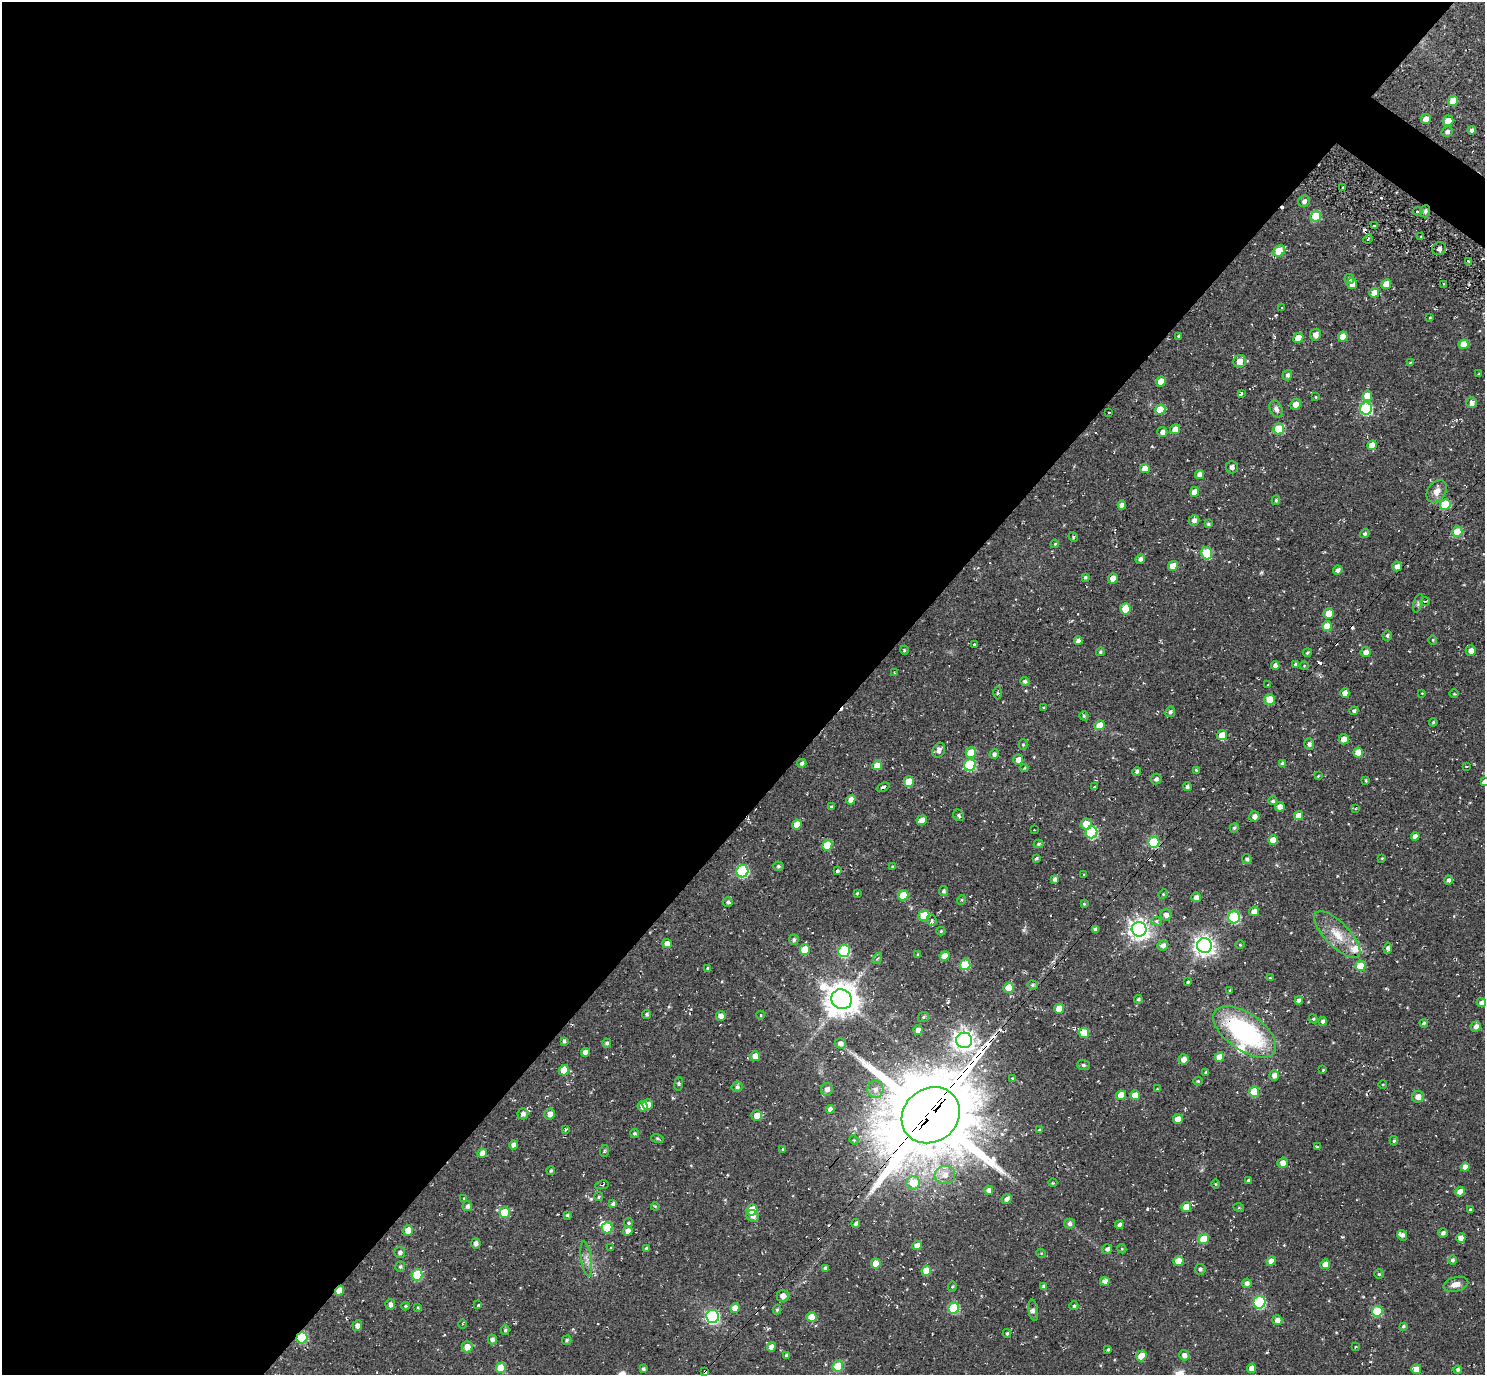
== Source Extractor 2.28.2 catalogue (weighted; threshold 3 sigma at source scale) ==
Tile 5 of 4 x 4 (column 1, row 2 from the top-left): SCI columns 40-1522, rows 2944-4316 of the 5972 x 5985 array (HDU 1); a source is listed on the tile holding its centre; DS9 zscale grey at full resolution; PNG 1487 x 1377 px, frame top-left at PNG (2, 2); each listed source drawn as its Kron ellipse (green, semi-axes under 4 px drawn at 4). Shown black and unused: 58% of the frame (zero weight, under 2 of 3 exposures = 3% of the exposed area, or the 3 px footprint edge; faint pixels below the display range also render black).
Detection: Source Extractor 2.28.2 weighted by HDU 2 'WHT'; one run over the whole footprint, this tile lists its part. Background 0.0561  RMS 0.013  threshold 0.057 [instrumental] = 3 sigma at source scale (4.5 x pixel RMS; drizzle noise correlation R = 1.50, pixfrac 1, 0.05/0.05 arcsec/px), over >= 5 px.
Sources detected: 366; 1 inside a brighter object's white glare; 15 cosmic-ray / hot-pixel residue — neither listed nor drawn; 3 inside a brighter listed object's ellipse — not listed separately; the other 347 listed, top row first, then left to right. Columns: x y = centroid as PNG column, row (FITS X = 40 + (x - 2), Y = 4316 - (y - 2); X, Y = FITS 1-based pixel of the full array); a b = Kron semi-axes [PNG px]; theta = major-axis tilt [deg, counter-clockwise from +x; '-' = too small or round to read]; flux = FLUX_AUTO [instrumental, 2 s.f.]
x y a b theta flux
1453 101 5 5 - 19
1426 119 5 5 - 7
1448 121 5 5 - 15
1472 130 4 4 - 4
1447 132 5 5 - 4.3
1343 188 3 3 - 1.7
1304 201 6 5 - 4.3
1418 211 4 2 - 1.5
1425 211 6 5 - 3.4
1316 216 5 5 - 47
1374 226 3 2 - 1.4
1421 237 3 2 - 1.4
1368 239 5 3 - 1.1
1439 249 7 6 - 6.1
1279 251 6 5 - 25
1468 261 4 3 - 1.5
1349 279 5 5 - 3.1
1352 284 5 5 - 9
1386 284 5 4 - 17
1444 284 4 3 - 3.4
1374 293 5 4 - 14
1282 307 3 2 - 1.2
1430 318 4 2 - 0.91
1315 335 6 5 - 7.2
1179 336 4 4 - 1.9
1343 337 5 4 - 16
1298 338 5 5 - 21
1464 344 5 5 - 21
1240 361 6 6 - 9.6
1410 363 4 3 - 1.1
1479 374 4 3 - 1.3
1287 375 5 4 - 3.5
1161 381 5 4 - 16
1241 393 4 3 - 9.7
1367 396 5 5 - 18
1315 397 4 3 - 0.97
1471 403 5 5 - 5.7
1296 404 6 5 - 8.8
1276 409 9 6 -65 5.1
1366 409 6 6 - 110
1160 410 5 5 - 34
1109 412 3 2 - 0.71
1175 429 5 4 - 14
1279 429 5 5 - 47
1162 432 5 5 - 5.2
1372 445 5 4 - 16
1232 467 6 6 - 3.6
1145 468 5 4 - 13
1199 474 5 4 - 6.7
1437 491 12 9 55 10
1194 492 5 4 - 11
1276 500 5 4 - 2
1122 505 4 4 - 5.4
1445 505 5 5 - 50
1194 520 5 5 - 5.2
1208 524 4 3 - 1.9
1457 532 5 5 - 33
1365 534 5 4 - 2.4
1073 537 5 4 - 1.7
1055 544 4 3 - 1.2
1207 553 6 5 - 48
1140 559 5 4 - 4.6
1173 566 5 4 - 15
1397 566 5 4 - 5.3
1338 570 5 4 - 4.5
1085 577 4 4 - 1.9
1113 578 5 4 - 9.3
1425 601 5 3 - 1.3
1418 603 9 4 73 2.5
1125 609 5 5 - 20
1329 613 5 5 - 12
1327 626 5 5 - 22
1387 635 5 5 - 2.6
1078 640 4 4 - 5.1
1433 640 4 4 - 1.3
974 644 3 2 - 0.98
904 650 4 3 - 1.3
1471 651 5 5 - 8.3
1100 652 4 4 - 1.9
1366 652 5 5 - 7.5
1307 653 4 4 - 2.1
1295 664 4 4 - 2
1275 665 4 4 - 4.9
1304 666 4 3 - 0.89
894 672 2 2 - 1.1
1025 681 4 4 - 2.6
1268 685 2 2 - 0.98
998 693 6 4 89 1.9
1345 693 5 4 - 9.7
1422 693 3 3 - 0.77
1454 694 5 3 - 1.2
1269 699 5 5 - 21
1043 708 3 3 - 1.1
1354 711 4 4 - 3.1
1170 712 5 5 - 3.3
1084 716 4 4 - 1.6
1433 722 4 3 - 1.3
1099 725 5 5 - 17
1222 735 5 5 - 15
1344 739 5 5 - 7.6
1309 744 5 5 - 3.6
1023 745 5 4 - 1.5
939 750 8 6 60 5.9
971 753 5 5 - 24
1358 753 5 5 - 20
994 754 5 4 - 3.1
1018 760 5 5 - 8.1
802 763 4 4 - 3.8
1282 764 4 4 - 3.9
877 765 5 4 - 14
970 765 6 5 - 89
1466 766 3 2 - 1.3
1024 768 4 4 - 1.2
1196 770 3 3 - 1.2
1137 771 4 4 - 3.1
1318 776 3 2 - 0.92
1156 779 5 5 - 3.8
1366 780 3 3 - 1.4
909 782 5 5 - 19
1484 782 4 3 - 4
883 787 7 3 23 2.8
1095 787 3 2 - 1.2
1187 787 4 4 - 2.6
851 800 4 4 - 11
1273 801 4 4 - 2.3
831 807 4 3 - 2.1
1280 807 5 4 - 8.2
1355 809 3 3 - 1.3
959 815 6 5 - 2.6
1299 815 5 4 - 12
1254 816 5 5 - 6.1
922 820 5 4 - 9.3
1086 824 5 5 - 14
797 825 5 4 - 16
1234 828 5 4 - 1.9
1034 830 2 2 - 0.82
1092 832 6 6 - 100
1415 836 4 4 - 9
1273 840 5 4 - 11
1154 842 5 5 - 91
1039 844 5 4 - 1.9
827 845 5 5 - 28
1036 858 4 3 - 1.8
1382 858 3 3 - 1.1
1247 859 5 4 - 3
778 866 5 4 - 2.1
892 867 4 3 - 1.2
742 871 6 6 - 110
837 871 3 3 - 1.9
1084 874 3 2 - 1.2
1055 879 4 4 - 3.9
1448 880 4 4 - 3.8
943 891 5 4 - 2.7
857 893 4 3 - 1.2
1163 894 5 4 - 1.4
903 895 5 5 - 37
1196 897 5 4 - 5.5
961 900 5 3 - 1.2
728 902 5 4 - 3.2
1084 904 4 3 - 1.3
1254 911 5 4 - 7.9
1166 915 6 5 - 5.5
924 916 5 5 - 26
1234 917 6 6 - 110
932 920 6 4 -71 3
1156 921 5 4 - 1.8
1095 929 4 4 - 3.3
1139 929 7 7 - 740
941 931 4 4 - 1.8
1337 934 30 12 -45 27
794 940 5 5 - 2.8
667 944 5 4 - 8.9
1163 945 5 5 - 5.3
1240 945 4 3 - 0.96
1204 946 7 7 - 730
1388 948 5 4 - 3
805 950 5 5 - 24
844 951 6 6 - 100
918 955 4 3 - 1.8
945 956 5 4 - 14
877 959 6 3 57 1.5
965 965 5 5 - 51
1360 966 5 5 - 30
708 968 4 3 - 1.8
1270 978 4 2 - 1
1188 982 3 3 - 1.7
1032 985 5 4 - 2.1
1009 988 5 5 - 27
1230 990 4 3 - 1.2
842 999 10 9 - 2500
1138 999 4 4 - 2.4
1299 1000 4 4 - 4.8
1481 1003 5 4 - 5.1
1059 1009 5 5 - 20
647 1014 4 4 - 2.5
761 1015 4 3 - 0.91
721 1016 5 4 - 7.4
923 1017 6 4 24 1.8
1313 1019 5 4 - 1.6
1323 1021 4 4 - 3.6
1424 1023 4 3 - 2.5
1476 1026 5 5 - 6.1
918 1030 5 4 - 4.9
1245 1032 36 18 -35 180
1084 1033 5 5 - 24
964 1040 8 8 - 820
564 1041 4 3 - 2.3
607 1043 4 4 - 2.7
840 1043 5 5 - 4.9
585 1052 4 4 - 7.6
755 1056 5 5 - 12
1219 1057 5 5 - 14
1184 1059 5 5 - 7.2
1083 1065 6 5 - 2.7
564 1070 5 5 - 21
1323 1070 3 2 - 1
1206 1072 4 3 - 2
1274 1075 5 5 - 6.4
1013 1079 3 3 - 9.8
1198 1081 5 4 - 1.4
679 1084 7 3 83 1.6
1383 1084 4 3 - 1
737 1087 5 5 - 3.4
827 1089 6 6 - 6.2
875 1089 8 8 - 6.8
1157 1089 4 3 - 0.86
1254 1092 5 5 - 34
1121 1095 5 4 - 16
1135 1095 5 5 - 19
1418 1097 6 5 - 8.2
647 1105 5 5 - 9.7
642 1106 5 5 - 8.3
830 1109 4 4 - 6.6
523 1114 5 5 - 4.8
550 1114 5 5 - 7.3
757 1115 5 5 - 12
931 1115 30 26 37 19000
1178 1119 5 5 - 8.5
566 1129 3 3 - 2.4
1039 1130 4 3 - 1.4
634 1133 4 4 - 1.8
657 1138 6 4 -17 1.8
854 1140 5 4 - 1.5
1394 1141 5 4 - 2
513 1145 4 4 - 6.1
1318 1147 3 3 - 12
783 1149 3 3 - 1.2
604 1151 6 4 85 1.5
482 1153 4 4 - 7.8
1282 1163 5 5 - 7.4
1465 1167 4 4 - 7.2
551 1171 4 4 - 1.8
945 1175 10 9 - 10
1248 1180 3 3 - 2.4
913 1183 7 6 - 25
1053 1183 4 3 - 1
1216 1184 5 3 - 1.1
602 1185 7 2 10 1.1
989 1190 4 4 - 4.7
1460 1192 5 4 - 9.4
599 1197 4 4 - 1.8
464 1199 4 3 - 2
1007 1199 5 4 - 4.4
613 1204 4 4 - 4.8
467 1206 5 5 - 4
655 1206 4 3 - 1
1186 1207 5 4 - 19
1239 1208 5 3 - 1.1
1470 1209 3 3 - 1.2
752 1210 5 5 - 29
505 1213 5 5 - 42
567 1215 3 3 - 1.9
753 1216 6 5 - 6.7
629 1223 5 4 - 2
856 1223 4 3 - 3.3
1069 1224 5 5 - 3.7
1119 1225 4 4 - 4.7
607 1228 5 5 - 42
408 1230 5 5 - 17
628 1231 5 4 - 6.2
1443 1233 4 4 - 3.7
1402 1235 5 4 - 4.5
1461 1238 4 4 - 8.7
1203 1239 5 5 - 26
476 1243 5 4 - 4.9
917 1246 5 4 - 10
611 1248 4 4 - 1.4
646 1248 4 4 - 1.7
1107 1249 5 4 - 4.1
1122 1249 5 3 - 1.3
400 1252 5 5 - 3.7
1041 1253 5 3 - 1.1
586 1259 18 5 -81 7.3
1452 1260 5 4 - 3
1178 1261 5 5 - 17
1271 1261 5 4 - 9.5
876 1263 5 4 - 16
1325 1264 5 4 - 10
400 1267 5 5 - 2.1
825 1268 4 4 - 2.5
1200 1269 5 5 - 2.8
926 1271 5 5 - 18
1379 1274 5 4 - 1.8
417 1275 5 5 - 49
1105 1281 4 4 - 7.6
1247 1283 5 4 - 4.8
1456 1284 12 7 15 8.6
952 1287 5 4 - 1.6
1044 1287 4 4 - 3.2
340 1291 5 4 - 19
783 1296 6 5 - 8.8
1260 1302 6 6 - 120
390 1304 5 5 - 4.7
478 1305 4 3 - 3.3
405 1306 4 3 - 1.6
1074 1306 4 4 - 2.2
418 1307 4 3 - 1.3
735 1308 5 4 - 12
954 1308 5 5 - 63
777 1310 5 4 - 1.9
1033 1310 10 4 -82 3.3
1377 1311 5 5 - 61
712 1316 6 6 - 240
812 1317 5 5 - 20
1277 1320 5 5 - 6
462 1324 5 3 - 1.5
357 1326 5 5 - 5
1403 1326 4 4 - 2
505 1330 5 4 - 1.9
1007 1333 4 3 - 1.9
302 1338 6 5 - 71
492 1339 5 4 - 4.4
567 1340 5 4 - 2.2
467 1347 5 5 - 12
771 1347 4 4 - 8.2
1355 1347 3 2 - 1.1
1108 1349 4 3 - 1.7
1184 1355 5 5 - 4.9
787 1356 4 3 - 3.3
1141 1356 5 5 - 18
838 1366 5 5 - 43
501 1368 5 5 - 27
1252 1368 5 4 - 11
643 1369 4 4 - 2.5
1416 1369 5 5 - 12
1458 1370 4 4 - 3.5
705 1371 3 3 - 12
Overlapping masked pixels (flux is a lower limit): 6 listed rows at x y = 1425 211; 964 1040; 931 1115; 340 1291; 302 1338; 705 1371
Isophote crosses this tile's border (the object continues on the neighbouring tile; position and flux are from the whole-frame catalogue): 1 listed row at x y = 1484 782